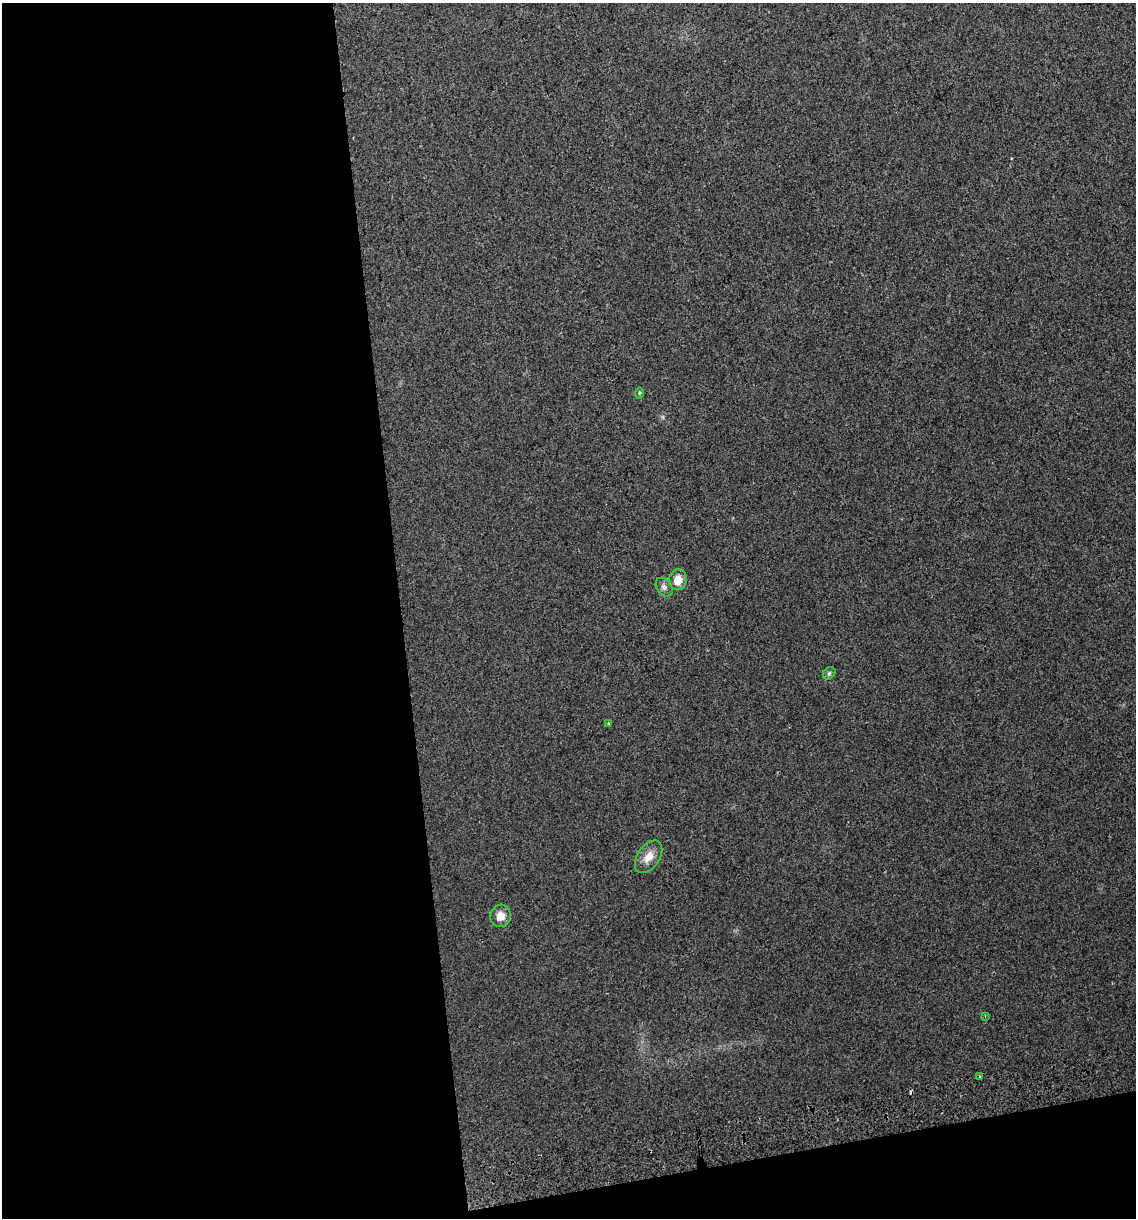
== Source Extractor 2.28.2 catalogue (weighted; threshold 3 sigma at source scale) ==
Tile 13 of 4 x 4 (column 1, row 4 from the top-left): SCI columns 80-1213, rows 42-1257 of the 4646 x 4948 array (HDU 1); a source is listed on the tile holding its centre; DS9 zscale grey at full resolution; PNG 1138 x 1220 px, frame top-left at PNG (2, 3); each listed source drawn as its Kron ellipse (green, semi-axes under 4 px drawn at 4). Shown black and unused: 39% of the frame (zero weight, under 2 of 3 exposures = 2% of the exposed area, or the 3 px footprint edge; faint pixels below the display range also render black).
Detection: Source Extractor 2.28.2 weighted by HDU 2 'WHT'; one run over the whole footprint, this tile lists its part. Background 0.046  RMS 0.012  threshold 0.0541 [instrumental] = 3 sigma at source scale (4.5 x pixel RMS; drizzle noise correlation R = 1.50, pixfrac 1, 0.0396/0.0396 arcsec/px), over >= 5 px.
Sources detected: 10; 1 cosmic-ray / hot-pixel residue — neither listed nor drawn; the other 9 listed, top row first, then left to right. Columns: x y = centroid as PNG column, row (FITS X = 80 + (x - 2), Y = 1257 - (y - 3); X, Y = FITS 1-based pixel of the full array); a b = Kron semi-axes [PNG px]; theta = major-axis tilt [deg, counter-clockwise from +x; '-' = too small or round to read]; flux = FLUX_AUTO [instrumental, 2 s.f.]
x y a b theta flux
639 393 6 4 88 1.4
678 580 10 9 - 14
664 587 10 7 -52 4.3
829 673 7 5 44 2.4
608 723 3 2 - 1
649 857 18 11 56 13
500 916 11 10 - 10
985 1016 3 2 - 1.3
979 1077 3 3 - 2.6